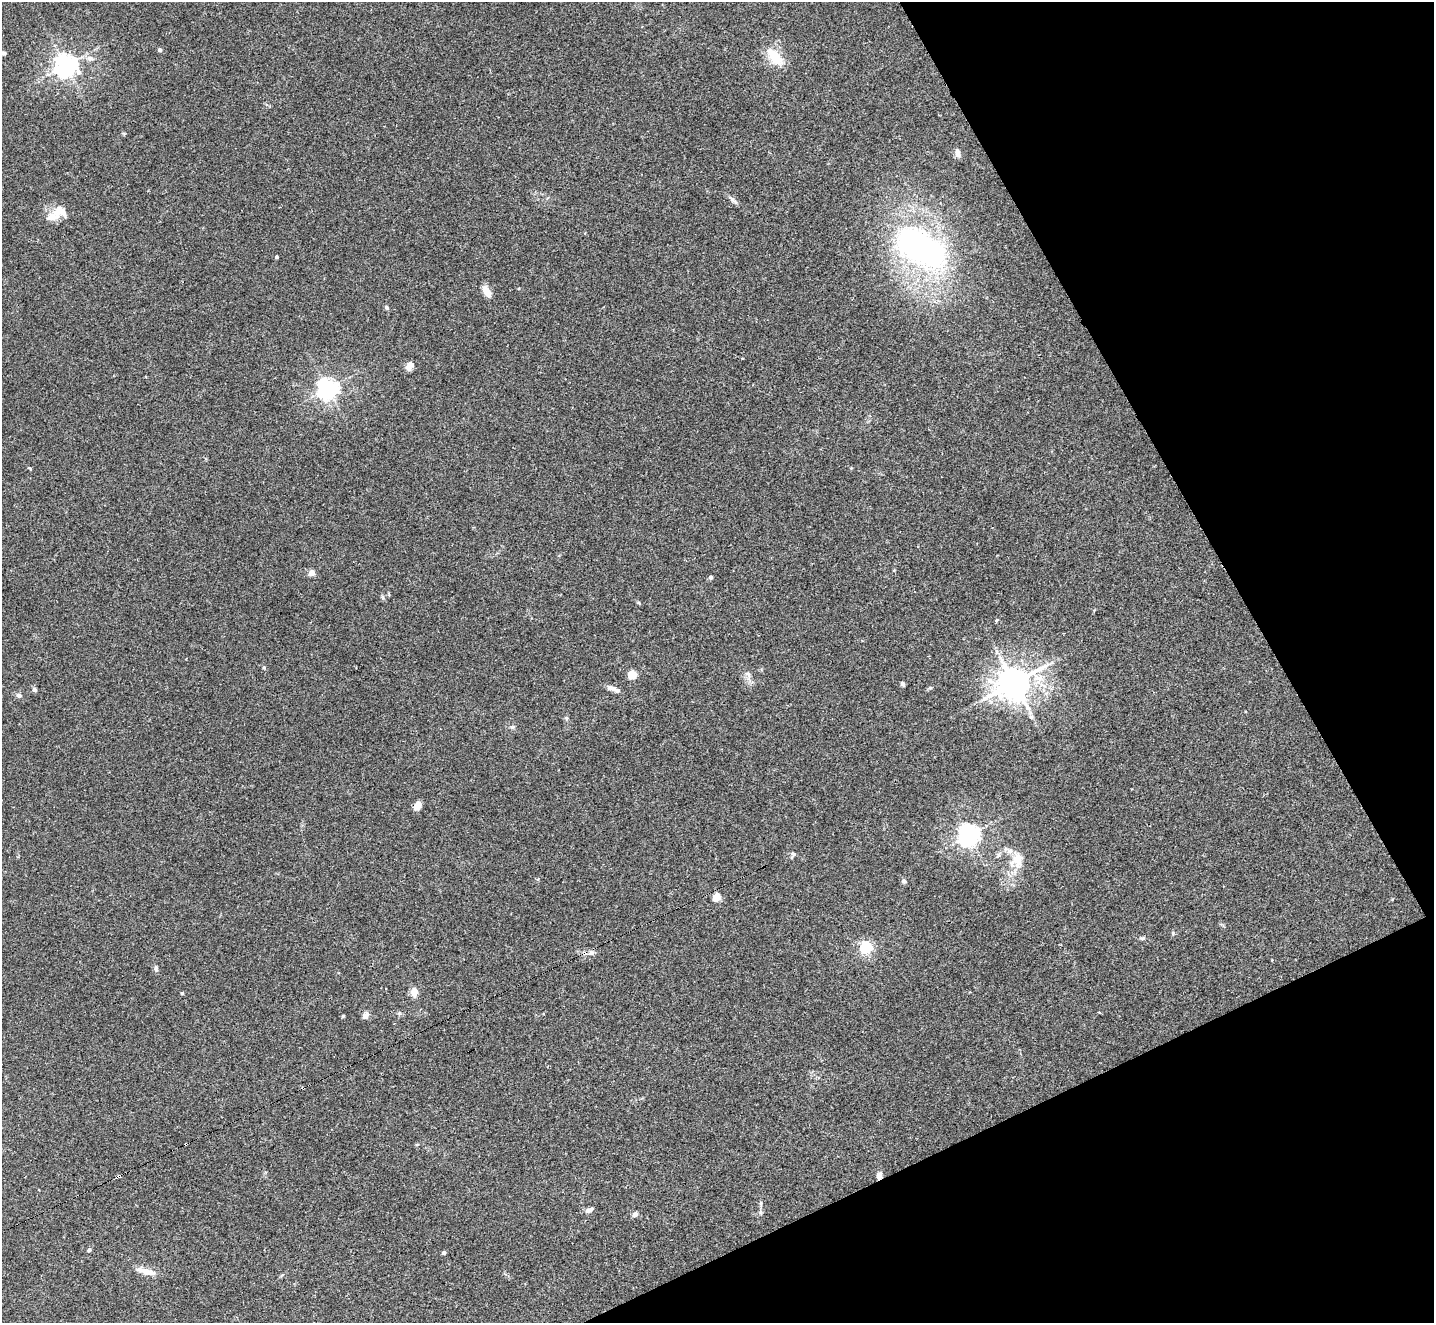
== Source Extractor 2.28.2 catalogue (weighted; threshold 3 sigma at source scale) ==
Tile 12 of 4 x 4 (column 4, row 3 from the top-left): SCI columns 4313-5744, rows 1626-2946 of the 5754 x 5742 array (HDU 1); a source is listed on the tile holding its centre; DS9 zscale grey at full resolution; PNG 1436 x 1325 px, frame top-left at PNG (2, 2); no overlay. Shown black and unused: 22% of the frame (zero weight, under 2 of 3 exposures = <1% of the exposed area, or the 3 px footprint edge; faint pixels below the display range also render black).
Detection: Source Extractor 2.28.2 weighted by HDU 2 'WHT'; one run over the whole footprint, this tile lists its part. Background 0.0735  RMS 0.0059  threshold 0.0266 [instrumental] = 3 sigma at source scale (4.5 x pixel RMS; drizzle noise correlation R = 1.50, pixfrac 1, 0.05/0.05 arcsec/px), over >= 5 px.
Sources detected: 56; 2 inside a brighter object's white glare — not listed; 3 inside a brighter listed object's ellipse — not listed separately; the other 51 listed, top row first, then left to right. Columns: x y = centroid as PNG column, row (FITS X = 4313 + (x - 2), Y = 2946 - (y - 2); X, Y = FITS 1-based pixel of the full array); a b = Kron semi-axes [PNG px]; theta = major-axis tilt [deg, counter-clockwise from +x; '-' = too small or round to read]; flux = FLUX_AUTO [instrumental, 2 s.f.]
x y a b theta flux
160 50 4 4 - 1.6
3 53 6 4 -9 1.7
775 57 23 11 -50 14
90 58 9 6 -12 2.7
65 65 7 7 - 440
958 153 9 6 -81 3
57 212 13 11 38 6.2
922 249 35 30 57 100
276 257 3 3 - 0.98
487 291 12 6 -60 6.2
387 308 6 4 -70 0.9
409 366 11 7 64 3
328 389 7 6 - 340
29 468 5 3 - 0.52
312 573 4 4 - 6.8
711 577 4 4 - 1.6
996 620 4 3 - 0.96
264 667 5 4 - 0.87
748 674 9 4 -36 1.4
632 675 5 5 - 21
1014 683 11 9 33 980
902 684 4 4 - 1.9
611 688 13 7 -26 2.9
34 690 5 5 - 1.5
18 695 7 6 - 1.4
566 718 5 4 - 0.76
512 727 6 4 42 0.95
418 805 8 6 45 5.2
969 835 7 7 - 380
793 854 8 5 -24 1.2
1017 860 24 18 78 12
904 881 6 6 - 1.3
717 897 5 4 - 18
1143 938 8 4 26 0.94
865 947 6 5 - 91
591 953 9 6 10 2.1
156 969 7 5 -76 1.3
414 992 9 7 -75 4.7
182 993 4 4 - 0.72
343 1016 4 4 - 0.61
365 1016 7 5 47 3.4
186 1144 3 2 - 0.87
417 1144 6 3 20 0.55
118 1176 4 3 - 5.1
879 1176 8 6 84 2.4
589 1210 10 5 27 2.3
760 1212 7 4 -71 0.89
635 1214 6 5 - 2.7
89 1250 4 4 - 1.4
444 1253 4 3 - 1.6
146 1271 26 7 -15 6.4
Overlapping masked pixels (flux is a lower limit): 3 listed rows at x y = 186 1144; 118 1176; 879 1176
Isophote crosses this tile's border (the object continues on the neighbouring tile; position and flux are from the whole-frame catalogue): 1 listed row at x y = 3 53
Unlisted compact peaks at least as high as the median listed source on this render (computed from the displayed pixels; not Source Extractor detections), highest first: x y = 732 199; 1173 933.